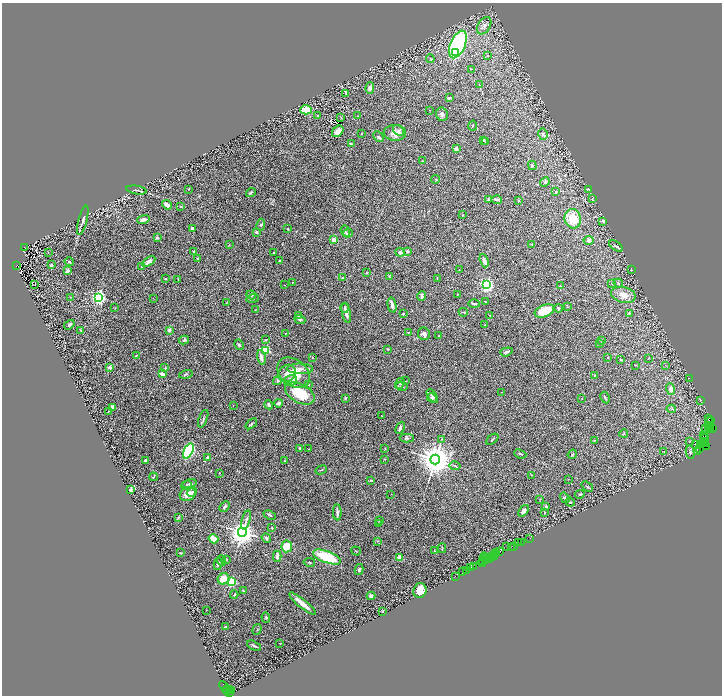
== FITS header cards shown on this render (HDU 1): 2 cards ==
NAXIS1  =                 1440
NAXIS2  =                 1387

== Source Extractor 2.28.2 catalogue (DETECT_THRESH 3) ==
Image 1440 x 1387 px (HDU 1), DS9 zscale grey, zoomed out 1/2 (1 PNG px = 2 x 2 image px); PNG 724 x 698 px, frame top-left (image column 1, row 1386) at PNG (2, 3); each listed source drawn as its Kron ellipse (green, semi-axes under 4 px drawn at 4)
Background 2.12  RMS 0.045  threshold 0.134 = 3 sigma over >= 5 px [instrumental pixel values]
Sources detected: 334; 38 cannot appear on this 1/2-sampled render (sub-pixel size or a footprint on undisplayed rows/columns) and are neither listed nor drawn; the other 296 listed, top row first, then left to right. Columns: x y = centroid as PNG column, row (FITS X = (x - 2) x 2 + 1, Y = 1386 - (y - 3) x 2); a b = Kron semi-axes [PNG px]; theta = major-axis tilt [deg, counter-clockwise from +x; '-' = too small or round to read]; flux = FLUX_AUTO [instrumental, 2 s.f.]
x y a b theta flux
484 26 9 6 57 38
458 44 15 7 67 1400
456 52 3 3 - 470
487 56 3 2 - 5.1
430 59 4 2 - 6.7
471 69 2 2 - 3.2
479 85 3 2 - 5.2
370 88 6 4 88 24
346 94 4 3 - 7
449 98 4 3 - 13
306 110 6 4 1 170
430 110 2 1 - 2.7
442 114 7 6 - 26
318 116 3 3 - 5.9
358 116 3 2 - 3.7
341 117 4 2 - 6.8
473 126 5 1 - 4.8
399 130 6 4 -36 21
338 131 6 4 42 65
395 133 11 8 -3 73
361 134 2 2 - 6.3
543 134 5 4 - 16
378 137 6 3 -46 12
484 140 3 3 - 5.1
486 142 2 2 - 7
351 144 4 2 - 15
456 149 2 2 - 100
423 161 3 2 - 3.7
532 165 5 3 - 8.8
435 179 4 2 - 4.2
545 182 5 4 - 15
188 189 3 2 - 5.2
588 189 3 2 - 8.9
136 190 10 2 -9 12
556 192 3 2 - 11
251 193 5 3 - 11
488 199 3 2 - 12
592 199 4 3 - 6
497 200 5 3 - 26
519 201 3 2 - 5.3
167 205 5 3 - 44
181 207 2 2 - 5.5
463 215 3 2 - 5.3
143 219 6 4 17 46
573 219 10 8 -76 240
83 220 15 3 75 27
603 221 4 3 - 18
261 225 6 4 81 14
192 229 3 2 - 34
287 229 2 2 - 21
345 231 6 3 -69 12
256 232 3 2 - 16
348 233 5 3 - 16
157 238 4 4 - 14
334 240 2 2 - 100
589 240 5 4 - 25
532 244 2 2 - 4.9
229 245 3 2 - 4
616 246 7 2 -34 16
24 247 3 2 - 360
194 251 3 3 - 15
407 251 3 2 - 16
274 252 3 2 - 5.5
400 252 5 4 - 23
48 253 2 2 - 2.1
198 258 3 2 - 5.9
149 261 7 3 33 46
280 261 3 2 - 7.3
484 261 7 3 -70 42
69 262 5 3 - 9.5
51 265 3 3 - 8.5
16 266 3 2 - 1600
141 266 3 2 - 6.4
459 270 2 2 - 3
631 270 3 2 - 3.1
67 271 4 3 - 18
366 273 2 2 - 5.4
389 277 3 3 - 7.2
342 278 4 3 - 10
437 278 3 2 - 3.7
165 279 2 2 - 6.3
178 279 3 1 - 4.2
292 282 2 1 - 5.3
612 283 4 3 - 8.8
618 283 4 2 - 7.2
35 284 2 1 - 2
284 285 2 2 - 3.3
487 285 3 3 - 2300
560 286 3 2 - 4.8
457 294 2 2 - 4.4
251 295 5 4 - 12
623 295 12 8 -14 72
422 296 4 2 - 25
70 297 3 2 - 3.3
99 297 3 3 - 2500
153 298 2 2 - 2.8
253 298 6 3 18 12
227 302 4 2 - 4.2
485 302 3 2 - 5.7
474 304 5 2 - 17
392 305 7 3 -77 33
568 307 3 2 - 4
115 308 3 2 - 4
345 308 5 3 - 15
558 308 4 3 - 9.4
255 310 3 2 - 3.8
544 311 10 6 22 250
463 312 4 2 - 6.9
346 313 10 3 -78 51
629 313 3 3 - 8
403 314 2 2 - 8.7
489 315 2 2 - 2.8
299 316 3 3 - 7.2
300 319 6 4 -22 15
69 325 5 3 - 14
485 325 3 2 - 3.4
81 330 3 2 - 10
169 330 3 3 - 21
409 332 2 2 - 5.1
285 334 2 1 - 3.9
424 334 6 6 - 27
439 336 2 2 - 4
184 340 5 4 - 12
266 340 4 3 - 6.7
602 340 4 3 - 6.4
600 344 2 2 - 3.2
239 345 5 3 - 11
388 349 2 2 - 9
265 350 3 3 - 830
506 352 6 3 18 15
136 355 4 2 - 4.6
261 357 7 3 -77 45
312 357 3 2 - 3.9
608 357 3 2 - 4
648 358 2 2 - 3.4
621 360 2 2 - 6.8
635 365 3 2 - 3.1
665 365 3 2 - 3.4
110 367 2 2 - 81
165 368 3 3 - 7.9
300 369 13 5 -1 43
287 373 9 8 - 63
294 373 18 13 -39 200
162 374 4 3 - 35
186 374 7 3 13 11
594 375 2 2 - 4.8
689 379 4 1 - 2.7
291 380 6 5 - 31
277 381 4 3 - 12
406 381 2 1 - 2.3
400 383 6 3 57 9.3
309 385 3 2 - 4.2
402 386 6 3 -11 16
671 389 6 4 -73 43
502 392 2 1 - 2.4
300 393 16 9 -28 280
432 396 8 3 -56 22
605 397 6 2 -62 8.9
345 398 3 3 - 12
432 398 5 3 - 16
582 398 2 1 - 2.6
700 400 3 2 - 4.3
279 403 4 4 - 21
233 405 2 2 - 2.5
269 405 4 3 - 18
113 407 3 3 - 75
671 409 4 2 - 6.8
108 411 2 1 - 2.7
382 416 2 1 - 2.8
709 418 2 1 - 210
203 419 9 3 70 17
711 420 3 1 - 230
710 422 4 2 - 390
251 424 6 2 40 9.3
708 425 3 1 - 1200
710 426 2 2 - 440
400 428 6 3 65 20
709 428 4 1 - 250
713 428 2 1 - 310
705 429 3 1 - 150
624 433 4 2 - 6.1
703 435 2 1 - 140
705 437 2 1 - 220
407 438 7 4 -2 14
441 439 3 2 - 3.7
492 439 7 2 41 10
704 439 3 1 - 380
595 440 3 2 - 4.1
706 441 2 1 - 170
689 442 2 2 - 3.4
703 443 3 2 - 3100
706 444 2 1 - 730
695 445 2 1 - 3.8
701 445 3 2 - 1000
707 446 2 2 - 210
300 448 2 2 - 37
385 448 3 2 - 5.6
699 448 3 1 - 200
309 449 3 2 - 2.7
188 451 8 4 64 1200
664 452 4 2 - 6.1
690 452 7 3 -82 14
698 452 2 1 - 140
520 454 6 2 -23 10
572 454 5 3 - 9.8
207 457 4 3 - 12
385 459 2 2 - 3.5
435 459 5 4 - 21000
145 460 3 2 - 9.6
284 460 2 2 - 3.4
455 466 5 2 - 7.5
321 470 6 2 23 7.9
219 473 2 2 - 3.5
531 475 3 2 - 3.6
153 477 4 3 - 9.1
569 479 3 2 - 2.7
371 480 4 3 - 16
189 484 8 4 11 20
186 485 5 4 - 13
587 487 6 2 -39 9.3
131 489 4 3 - 22
192 492 5 4 - 13
188 494 8 6 26 64
391 494 2 1 - 2.2
580 494 5 2 - 8.1
565 498 5 4 - 14
540 499 2 2 - 3.7
570 502 5 2 - 13
225 507 6 2 46 19
546 507 3 2 - 14
524 511 6 4 53 29
337 512 8 2 -87 27
544 512 3 2 - 6.7
270 515 6 3 -25 14
178 517 3 3 - 10
246 520 10 3 74 23
379 521 3 2 - 3
378 523 4 2 - 6.7
272 528 3 2 - 6.4
242 532 4 4 - 12000
266 538 5 3 - 17
530 538 2 1 - 97
213 539 5 3 - 110
377 541 3 2 - 3.9
519 542 3 2 - 530
521 542 3 1 - 26
287 546 6 5 - 150
514 546 3 1 - 170
507 547 2 1 - 150
511 547 3 2 - 300
442 548 5 2 - 8.8
356 551 5 2 - 4.4
434 551 2 1 - 3.6
500 551 2 1 - 44
180 553 3 2 - 5.8
497 553 3 2 - 780
495 554 5 2 - 720
277 556 5 3 - 37
494 556 3 1 - 290
327 557 14 6 -20 310
492 557 3 2 - 580
400 558 2 2 - 220
485 558 5 2 - 510
487 558 3 2 - 370
226 559 3 2 - 6.3
489 559 3 1 - 540
222 561 5 3 - 10
482 561 3 2 - 510
309 562 6 2 -11 8.2
482 562 4 1 - 320
218 564 6 4 79 24
474 566 3 2 - 490
471 568 3 2 - 400
359 570 5 4 - 12
466 570 3 2 - 410
462 572 4 3 - 700
455 576 2 1 - 250
223 579 6 5 - 110
231 581 3 3 - 850
420 590 7 6 - 89
243 591 4 3 - 7.8
234 595 4 2 - 7.9
371 596 4 3 - 25
302 604 17 3 -39 91
206 610 3 2 - 2.4
383 611 3 3 - 7.8
266 617 5 3 - 9.8
225 627 2 2 - 5.2
257 630 6 2 71 5.6
280 643 2 2 - 3.7
254 646 7 2 -26 15
224 686 6 2 -41 250
227 690 4 2 - 580
229 690 3 2 - 1000
231 690 2 1 - 990
229 692 3 2 - 500
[38 sub-pixel or undisplayed-footprint detections neither listed nor drawn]